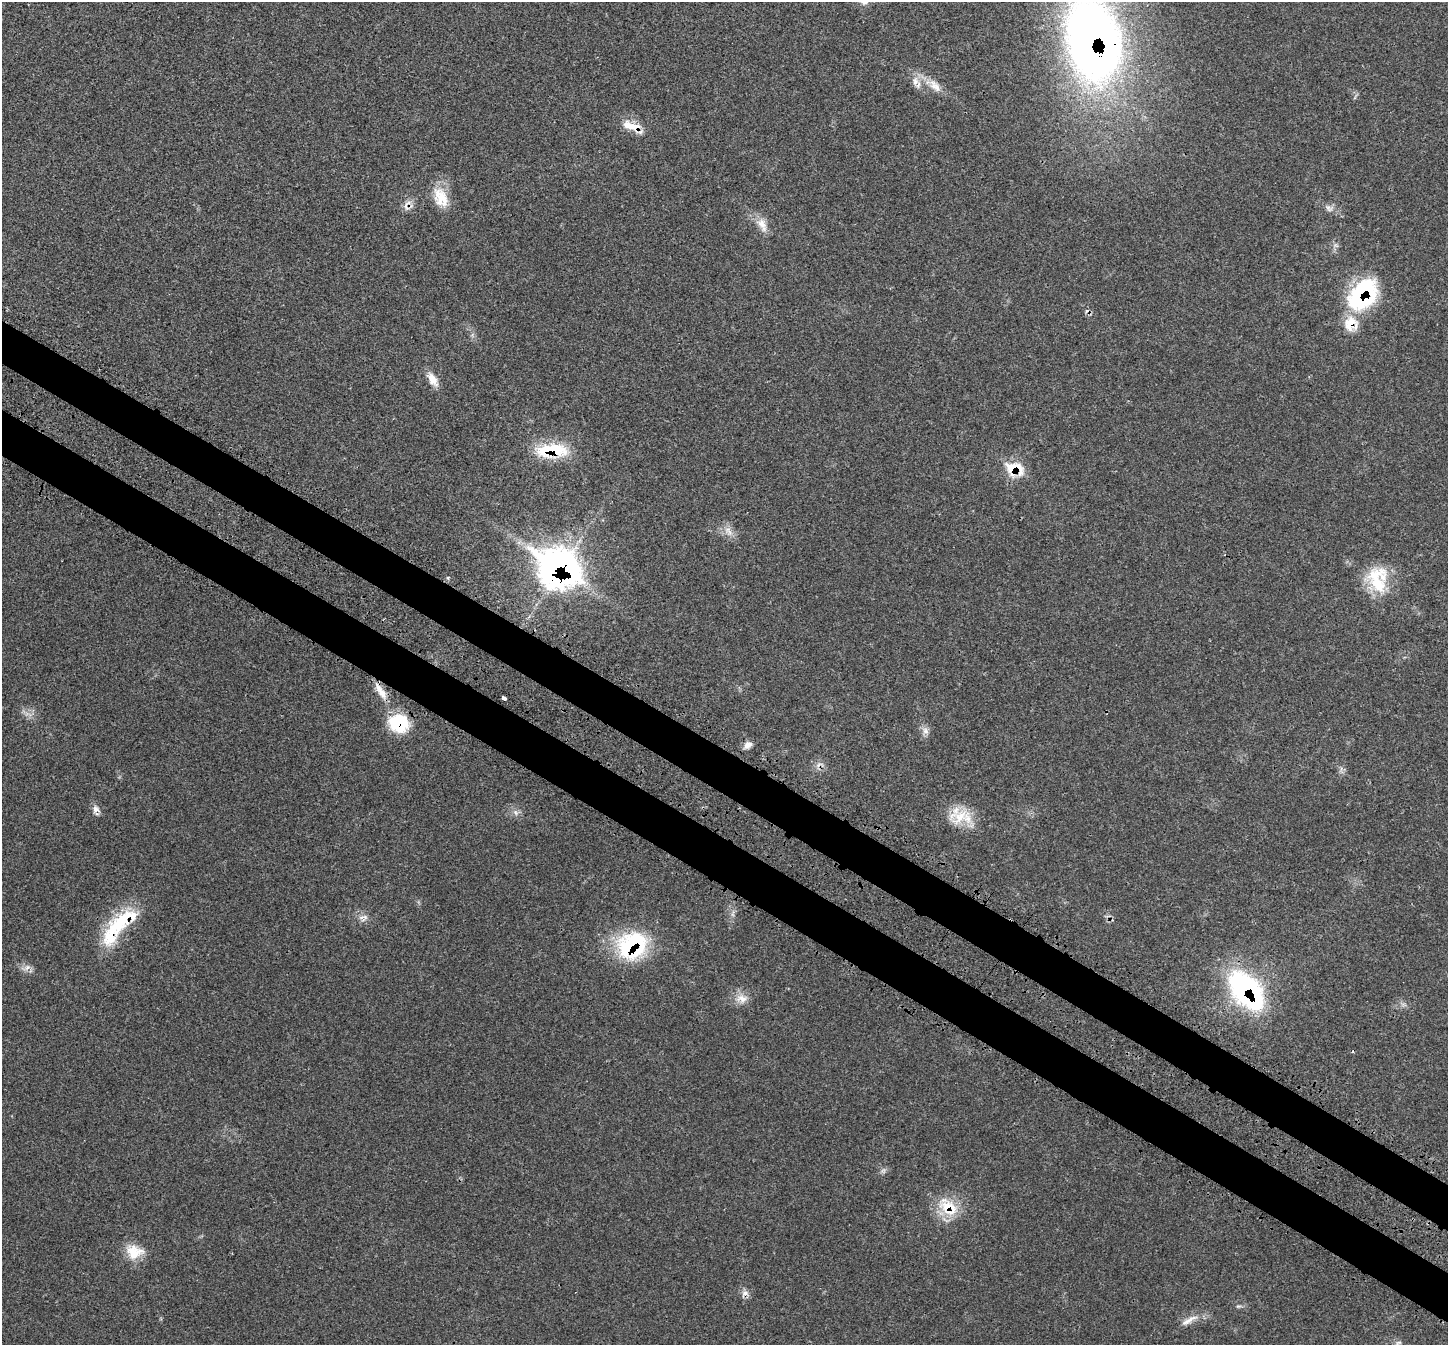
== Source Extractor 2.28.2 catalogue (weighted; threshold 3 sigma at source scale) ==
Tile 6 of 4 x 4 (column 2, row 2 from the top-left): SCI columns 1556-3001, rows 2933-4275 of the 6007 x 6004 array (HDU 1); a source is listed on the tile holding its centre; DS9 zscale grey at full resolution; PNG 1450 x 1347 px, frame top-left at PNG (2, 2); no overlay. Shown black and unused: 7% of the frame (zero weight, under 3 of 4 exposures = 8% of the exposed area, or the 3 px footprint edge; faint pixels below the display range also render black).
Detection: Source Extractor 2.28.2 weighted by HDU 2 'WHT'; one run over the whole footprint, this tile lists its part. Background 0.0209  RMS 0.0033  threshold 0.015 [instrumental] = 3 sigma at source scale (4.5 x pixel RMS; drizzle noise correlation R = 1.50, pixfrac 1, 0.05/0.05 arcsec/px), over >= 5 px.
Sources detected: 45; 1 too faint to see at this stretch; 4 cosmic-ray / hot-pixel residue — not listed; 4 inside a brighter listed object's ellipse — not listed separately; the other 36 listed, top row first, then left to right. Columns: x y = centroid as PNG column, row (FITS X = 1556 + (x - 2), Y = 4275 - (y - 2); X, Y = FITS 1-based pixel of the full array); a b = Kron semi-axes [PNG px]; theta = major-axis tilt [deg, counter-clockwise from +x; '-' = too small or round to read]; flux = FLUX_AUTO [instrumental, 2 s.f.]
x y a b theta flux
1093 40 70 43 -79 300
915 81 14 9 82 2.7
935 86 24 11 -42 4.7
635 126 20 14 -7 5.2
441 197 27 17 -67 8.3
407 205 19 9 68 2.6
1329 208 12 9 -21 1.8
762 225 22 11 -64 4.1
1363 294 38 26 52 39
433 379 20 10 -59 3.8
552 450 35 15 1 20
1014 469 25 17 -18 9.8
728 531 18 10 -59 3
558 567 30 23 -27 200
448 578 6 3 -72 0.39
1377 584 38 27 74 15
381 691 30 8 -57 5.6
399 723 23 19 -19 17
925 730 12 9 -57 1.9
748 745 11 8 40 2
1341 770 12 5 89 1.1
96 809 11 10 - 1.9
516 812 9 7 -69 1.4
960 817 35 19 30 9.8
365 917 10 6 -20 1.5
117 927 58 19 53 24
632 945 37 31 26 34
26 968 15 7 18 1.9
1246 990 40 23 -50 74
741 998 18 13 -2 3.9
948 1208 30 21 -30 12
134 1252 24 19 -12 7.4
745 1293 10 6 -7 1.6
1238 1306 7 5 6 0.66
1189 1320 29 8 29 3.6
1398 1343 11 5 12 0.93
Overlapping masked pixels (flux is a lower limit): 13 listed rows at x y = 1093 40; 635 126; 407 205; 1363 294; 552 450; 1014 469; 558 567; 381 691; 399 723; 117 927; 632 945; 1246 990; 948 1208
Isophote crosses this tile's border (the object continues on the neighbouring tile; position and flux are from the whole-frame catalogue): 1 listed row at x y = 1093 40